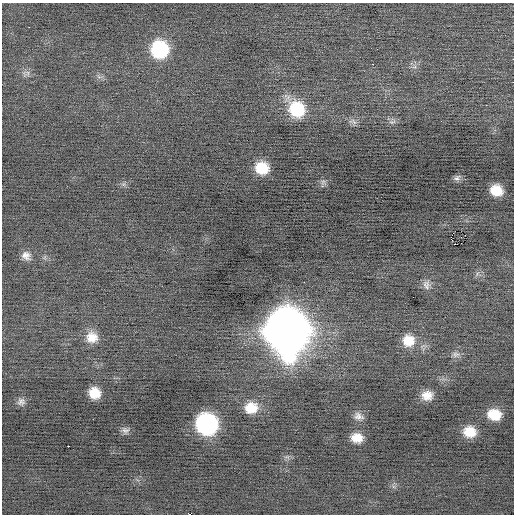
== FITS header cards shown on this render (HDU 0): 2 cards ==
NAXIS1  =                  512 / Axis length
NAXIS2  =                  512 / Axis length

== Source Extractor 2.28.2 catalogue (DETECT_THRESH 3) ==
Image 512 x 512 px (HDU 0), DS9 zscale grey, 1 PNG px = 1 image px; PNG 516 x 516 px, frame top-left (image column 1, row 512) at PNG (2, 3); no overlay
Background -0.0605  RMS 0.69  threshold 2.07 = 3 sigma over >= 5 px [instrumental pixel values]
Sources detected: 34; all 34 listed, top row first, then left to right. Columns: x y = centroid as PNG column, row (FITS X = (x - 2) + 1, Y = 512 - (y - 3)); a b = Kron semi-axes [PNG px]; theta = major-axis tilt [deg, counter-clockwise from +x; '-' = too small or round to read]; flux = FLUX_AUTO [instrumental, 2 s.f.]
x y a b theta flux
29 27 2 2 - 64
159 49 16 15 - 3300
373 64 2 2 - 68
28 73 9 4 -82 120
99 77 7 4 -19 110
297 109 18 16 -50 2400
353 121 14 6 -26 190
392 122 11 5 9 150
262 168 12 11 - 1200
457 178 9 8 - 160
323 182 7 7 - 130
123 184 7 4 -18 96
496 190 11 9 -19 880
465 235 2 2 - 810
451 239 4 3 - 610
455 244 2 2 - 290
26 255 12 10 -39 310
426 285 14 10 -84 270
287 330 22 20 -79 130000
92 337 15 14 - 660
408 341 15 15 - 830
456 354 10 8 0 190
94 393 11 10 - 830
427 395 11 9 1 510
21 402 10 10 - 220
251 408 15 13 14 920
494 415 13 10 -11 960
358 416 13 9 -19 280
207 424 15 14 - 8400
125 430 10 9 - 180
469 432 12 11 - 890
357 438 11 9 -8 630
68 446 2 2 - 610
189 514 2 2 - 280
At the frame edge (FLAGS 8, measured only in part): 1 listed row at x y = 189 514